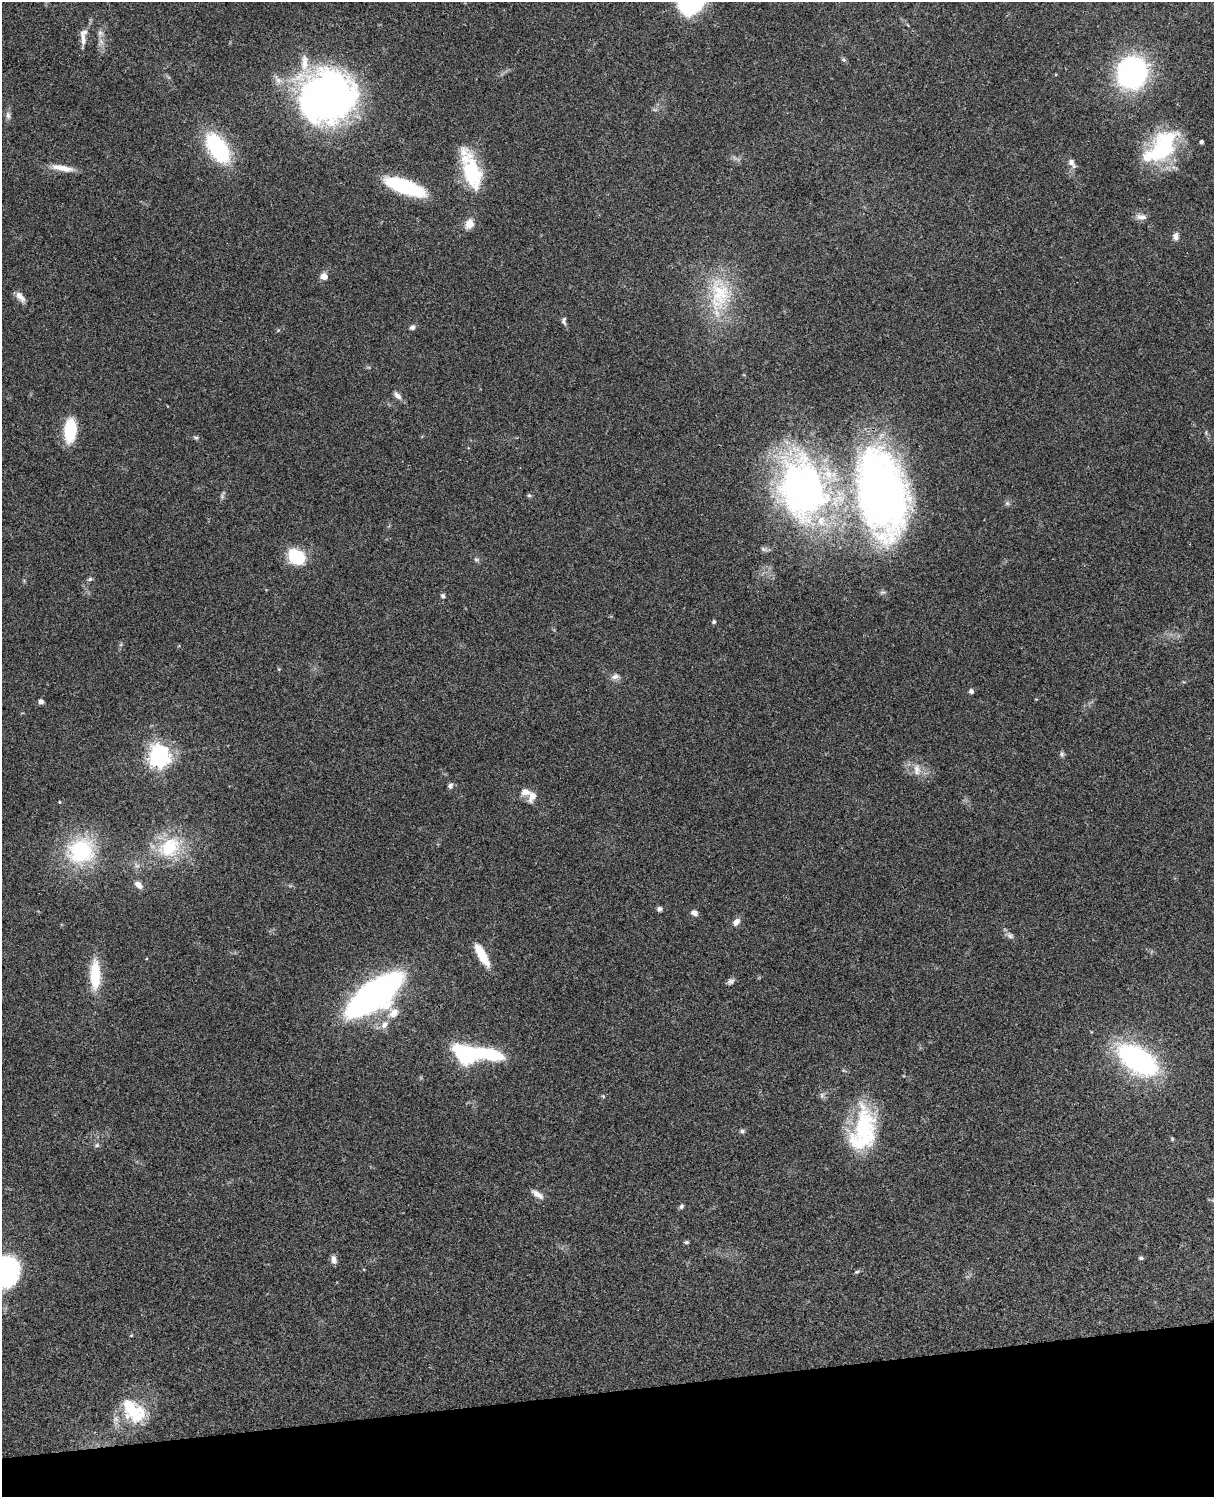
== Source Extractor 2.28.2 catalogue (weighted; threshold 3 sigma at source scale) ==
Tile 10 of 4 x 3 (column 2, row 3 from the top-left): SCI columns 1334-2545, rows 278-1772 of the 5087 x 4928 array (HDU 1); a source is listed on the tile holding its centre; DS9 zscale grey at full resolution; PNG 1216 x 1499 px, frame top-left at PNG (2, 2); no overlay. Shown black and unused: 7% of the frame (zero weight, under 3 of 4 exposures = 6% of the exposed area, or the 3 px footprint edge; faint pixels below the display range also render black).
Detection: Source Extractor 2.28.2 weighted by HDU 2 'WHT'; one run over the whole footprint, this tile lists its part. Background 0.0804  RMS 0.0059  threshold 0.0263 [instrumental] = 3 sigma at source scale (4.5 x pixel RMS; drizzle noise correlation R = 1.50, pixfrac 1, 0.05/0.05 arcsec/px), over >= 5 px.
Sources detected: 80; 1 too faint to see at this stretch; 1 inside a brighter object's white glare — not listed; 6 inside a brighter listed object's ellipse — not listed separately; the other 72 listed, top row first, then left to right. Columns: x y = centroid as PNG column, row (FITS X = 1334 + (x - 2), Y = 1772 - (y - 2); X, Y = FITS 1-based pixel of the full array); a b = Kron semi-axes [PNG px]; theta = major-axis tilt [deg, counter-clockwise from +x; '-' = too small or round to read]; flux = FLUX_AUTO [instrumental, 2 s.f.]
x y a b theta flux
100 33 10 8 -60 2.6
83 39 17 6 -83 3.7
843 60 7 5 -41 1.1
1132 72 24 23 - 130
327 96 46 43 -2 320
8 115 12 6 -81 2.2
1201 142 4 4 - 1.4
1163 147 46 26 58 55
218 148 31 16 -56 62
1072 162 10 8 -70 2.9
62 168 29 7 -11 7.4
471 170 46 17 -72 40
404 187 34 11 -19 66
1141 217 14 8 -5 3.4
469 224 12 9 67 5.7
1176 236 10 8 84 2.7
324 276 7 7 - 4.4
720 295 38 28 52 37
20 297 15 7 -49 3.8
564 321 11 6 -89 1.8
412 327 7 6 - 1.7
278 330 5 5 - 0.67
397 395 13 7 -46 2.8
70 430 20 11 86 28
196 438 7 5 -17 1.1
802 488 84 59 -76 230
882 492 109 58 -78 320
529 495 5 5 - 0.9
222 497 8 5 -81 1.3
1007 503 7 6 - 1.3
296 557 17 14 -40 26
90 579 7 5 11 1.1
443 596 6 5 - 1.4
714 622 5 5 - 1.1
615 676 11 8 18 2.7
971 691 6 5 - 1.5
41 702 6 5 - 2
1062 754 8 6 -83 1.3
159 756 8 7 - 410
916 768 14 9 -55 5.6
450 786 7 7 - 1.7
532 796 14 8 69 4.7
59 802 4 3 - 0.47
169 847 34 25 35 32
81 851 38 34 31 47
138 885 12 8 -45 3.7
659 909 6 5 - 1.6
694 913 8 6 -25 2.4
736 922 11 7 49 3.2
1010 936 10 7 -25 2.2
482 955 28 8 -60 14
95 975 35 12 90 21
731 981 10 7 40 1.9
374 995 43 18 36 340
384 1025 12 9 51 4.3
471 1054 38 12 -3 120
1137 1060 35 18 -34 130
822 1095 8 6 89 1.7
603 1096 5 4 - 0.62
864 1130 53 28 87 54
742 1131 6 5 - 1.4
1172 1139 5 3 - 0.56
97 1145 7 5 15 1.3
537 1194 17 7 -32 3.9
681 1206 7 5 71 1.3
686 1242 6 4 -8 0.87
1141 1258 6 4 2 1.1
334 1260 10 6 -81 2.9
3 1270 32 31 - 85
857 1272 8 4 19 0.92
131 1335 5 3 - 0.48
131 1410 37 20 -32 29
Isophote crosses this tile's border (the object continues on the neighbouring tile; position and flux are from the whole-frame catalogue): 1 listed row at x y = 3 1270